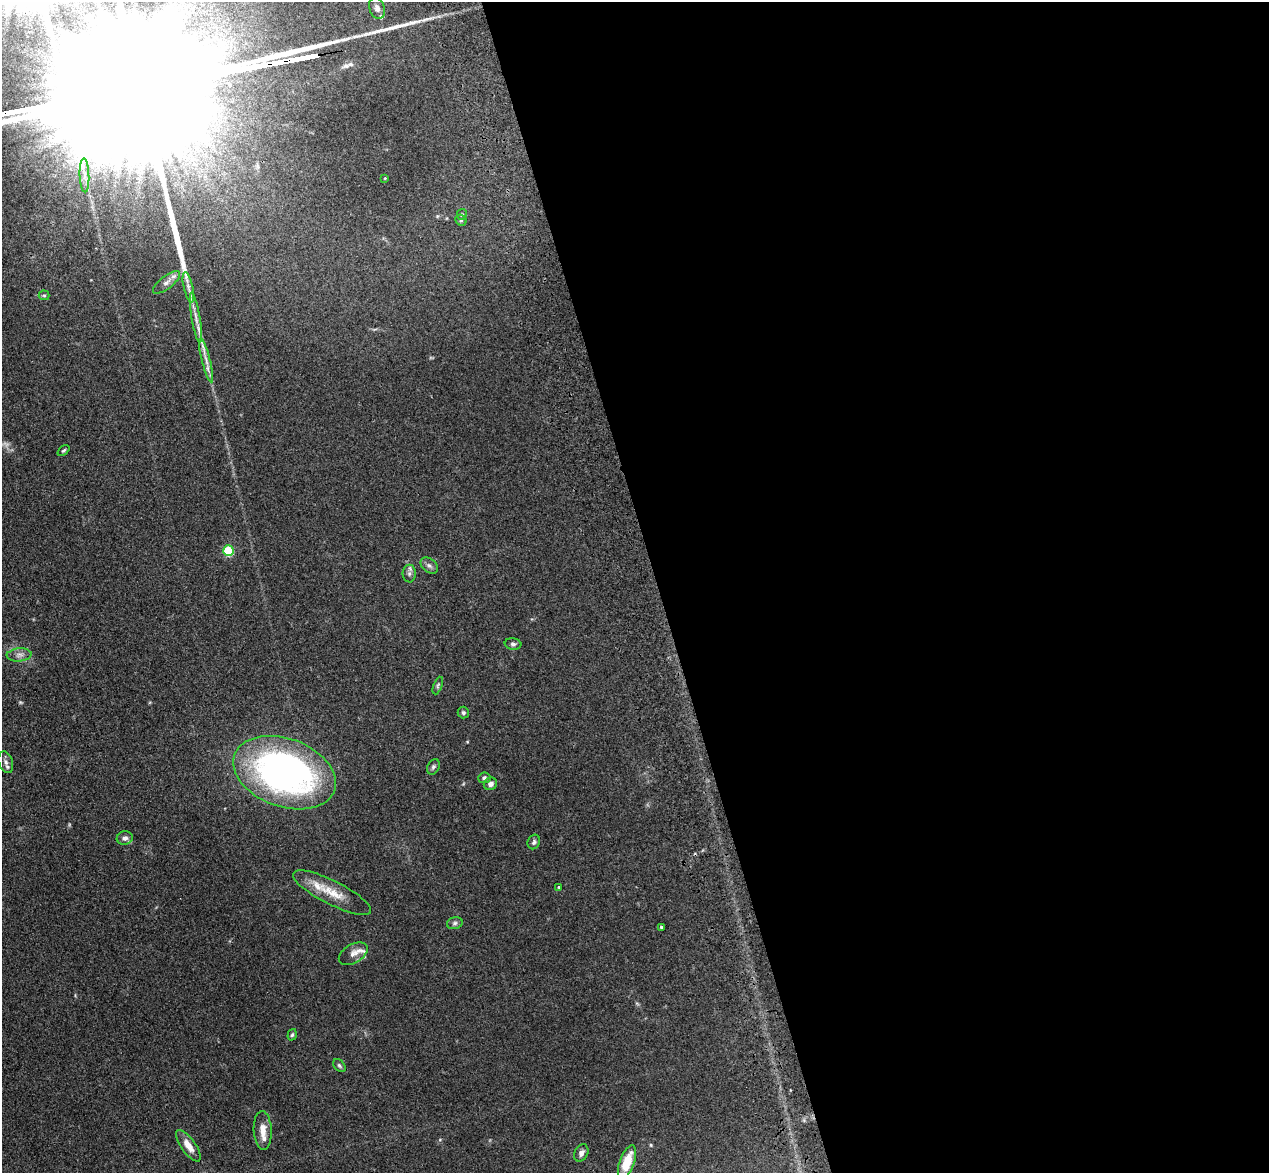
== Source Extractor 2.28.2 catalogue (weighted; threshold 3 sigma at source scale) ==
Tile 8 of 4 x 4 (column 4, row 2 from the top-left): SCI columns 3917-5183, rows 2523-3693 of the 5298 x 5161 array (HDU 1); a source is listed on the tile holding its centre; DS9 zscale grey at full resolution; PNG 1271 x 1175 px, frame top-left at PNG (2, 2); each listed source drawn as its Kron ellipse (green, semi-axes under 4 px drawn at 4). Shown black and unused: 48% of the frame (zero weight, under 3 of 4 exposures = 6% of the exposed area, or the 3 px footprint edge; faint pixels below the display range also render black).
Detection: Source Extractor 2.28.2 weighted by HDU 2 'WHT'; one run over the whole footprint, this tile lists its part. Background 0.0711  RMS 0.0063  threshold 0.0283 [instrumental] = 3 sigma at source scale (4.5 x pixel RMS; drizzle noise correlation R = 1.50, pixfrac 1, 0.05/0.05 arcsec/px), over >= 5 px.
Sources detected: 43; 1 too faint to see at this stretch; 2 long thin detections or spike segments (spike, bleed or trail) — neither listed nor drawn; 4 inside a brighter listed object's ellipse — not listed separately; the other 36 listed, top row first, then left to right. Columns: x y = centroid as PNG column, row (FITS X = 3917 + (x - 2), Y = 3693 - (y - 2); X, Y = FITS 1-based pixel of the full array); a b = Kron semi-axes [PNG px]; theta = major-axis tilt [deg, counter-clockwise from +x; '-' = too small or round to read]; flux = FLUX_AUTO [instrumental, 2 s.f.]
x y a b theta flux
377 8 11 7 -71 3.1
84 175 17 5 -88 4.1
385 178 4 3 - 0.52
462 214 5 5 - 0.85
461 220 6 5 - 0.93
167 282 17 6 38 3.5
188 287 16 4 -77 2.9
44 295 5 5 - 0.83
196 318 25 4 -80 4.7
206 360 23 4 -76 4.7
63 450 7 3 40 0.86
228 551 5 5 - 38
429 565 10 6 -38 2.2
409 574 9 6 90 2
513 644 8 5 -7 1.5
19 655 12 6 5 3
438 686 9 4 69 1.2
463 713 6 5 - 1.2
6 762 11 7 -72 2.4
433 767 8 6 62 1.3
285 773 53 34 -20 230
484 778 6 5 - 1.3
490 784 7 6 - 2.8
125 838 8 7 - 2.5
534 842 7 6 - 1.5
559 887 3 3 - 0.57
332 893 43 12 -27 14
455 923 8 6 16 1.5
661 927 4 3 - 0.85
353 954 16 9 30 4
292 1035 6 4 71 1
339 1066 7 5 -49 1.2
263 1130 19 9 -88 6.5
188 1146 18 7 -54 6.5
581 1153 9 6 62 2.7
627 1162 17 7 70 16